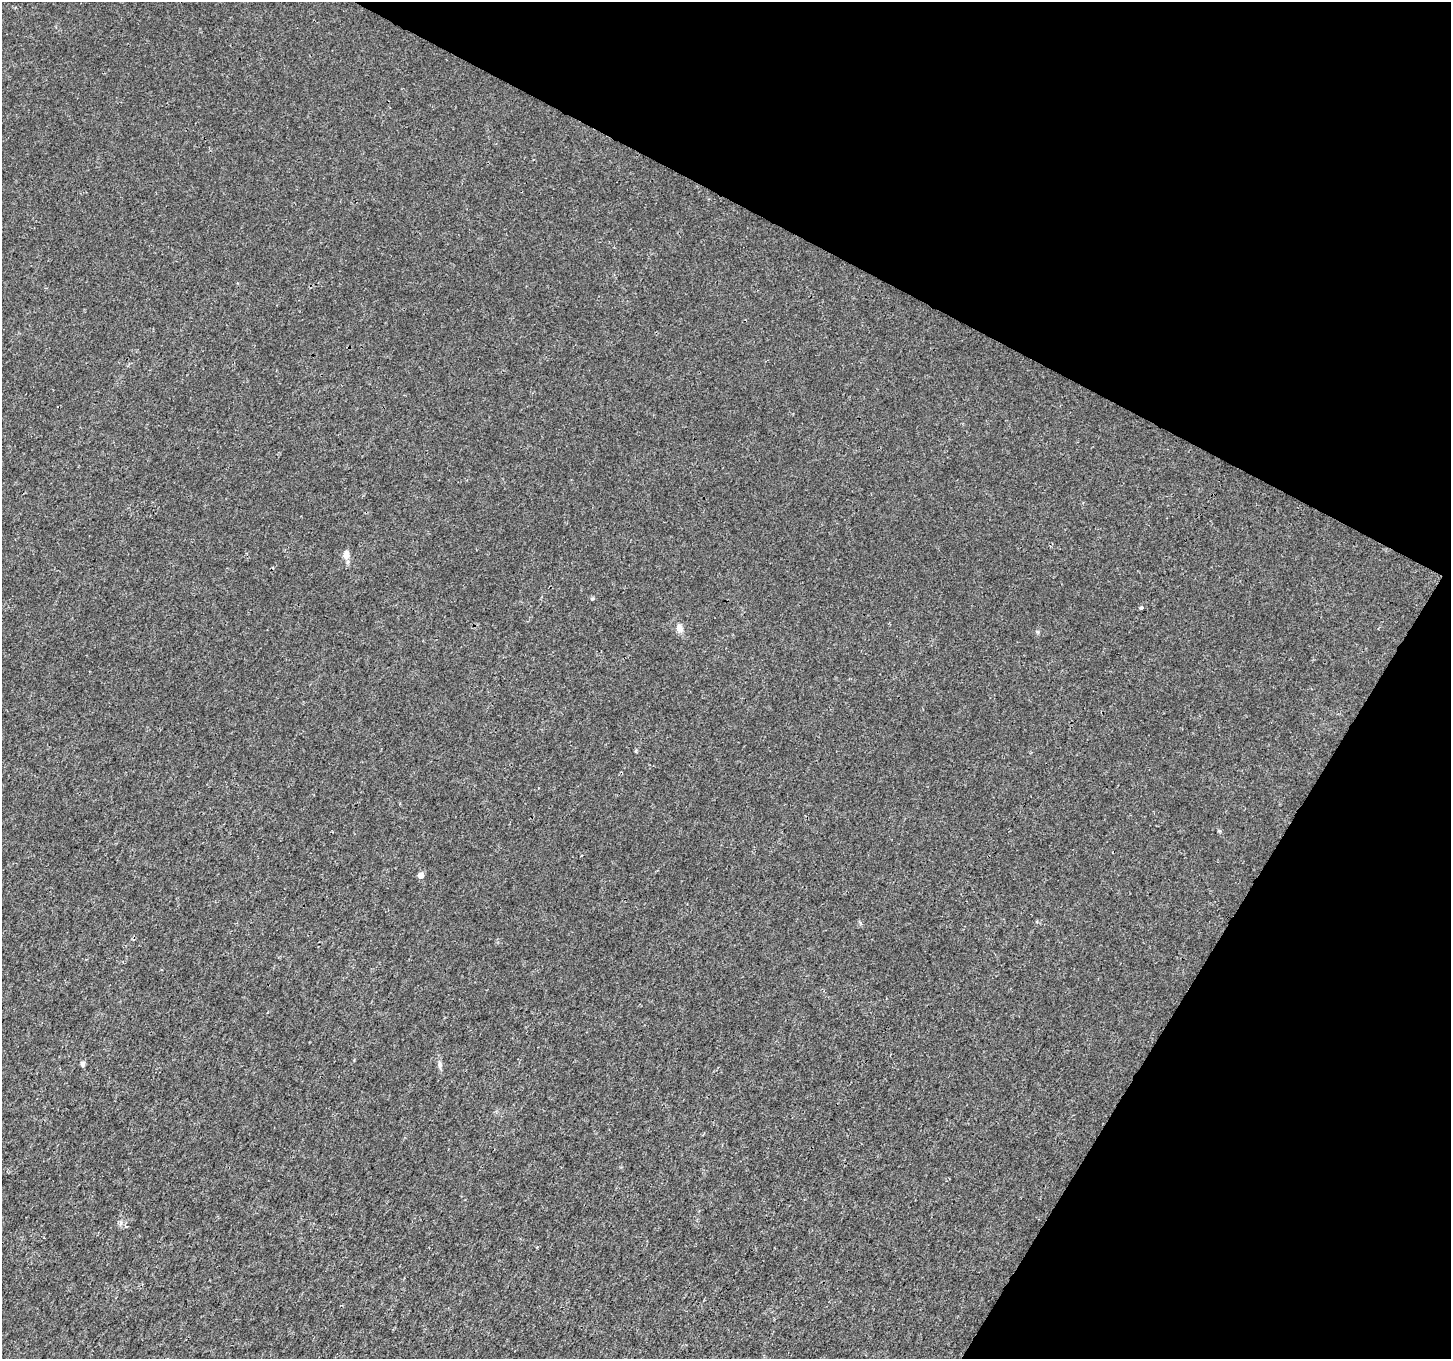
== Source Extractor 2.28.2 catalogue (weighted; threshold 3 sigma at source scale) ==
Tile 8 of 4 x 4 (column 4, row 2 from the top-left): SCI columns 4355-5803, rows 2980-4336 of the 5803 x 5892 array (HDU 1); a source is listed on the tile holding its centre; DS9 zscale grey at full resolution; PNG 1453 x 1361 px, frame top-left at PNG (2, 2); no overlay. Shown black and unused: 26% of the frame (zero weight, under 3 of 4 exposures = <1% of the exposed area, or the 3 px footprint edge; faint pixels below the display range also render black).
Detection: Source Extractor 2.28.2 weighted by HDU 2 'WHT'; one run over the whole footprint, this tile lists its part. Background 0.00181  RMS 0.0022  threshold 0.00977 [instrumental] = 3 sigma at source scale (4.5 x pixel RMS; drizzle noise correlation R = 1.50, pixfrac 1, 0.0396/0.0396 arcsec/px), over >= 5 px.
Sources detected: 7; all 7 listed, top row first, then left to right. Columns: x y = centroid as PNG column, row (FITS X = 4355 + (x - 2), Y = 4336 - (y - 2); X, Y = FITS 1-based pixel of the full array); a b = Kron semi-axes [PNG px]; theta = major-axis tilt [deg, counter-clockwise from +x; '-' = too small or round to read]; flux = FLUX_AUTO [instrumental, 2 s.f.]
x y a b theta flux
346 554 8 6 83 1.7
1141 607 4 3 - 1.1
679 628 12 9 -67 1.2
1037 632 6 5 - 0.3
420 875 5 4 - 2.1
82 1064 6 5 - 0.61
439 1065 10 6 -80 0.71